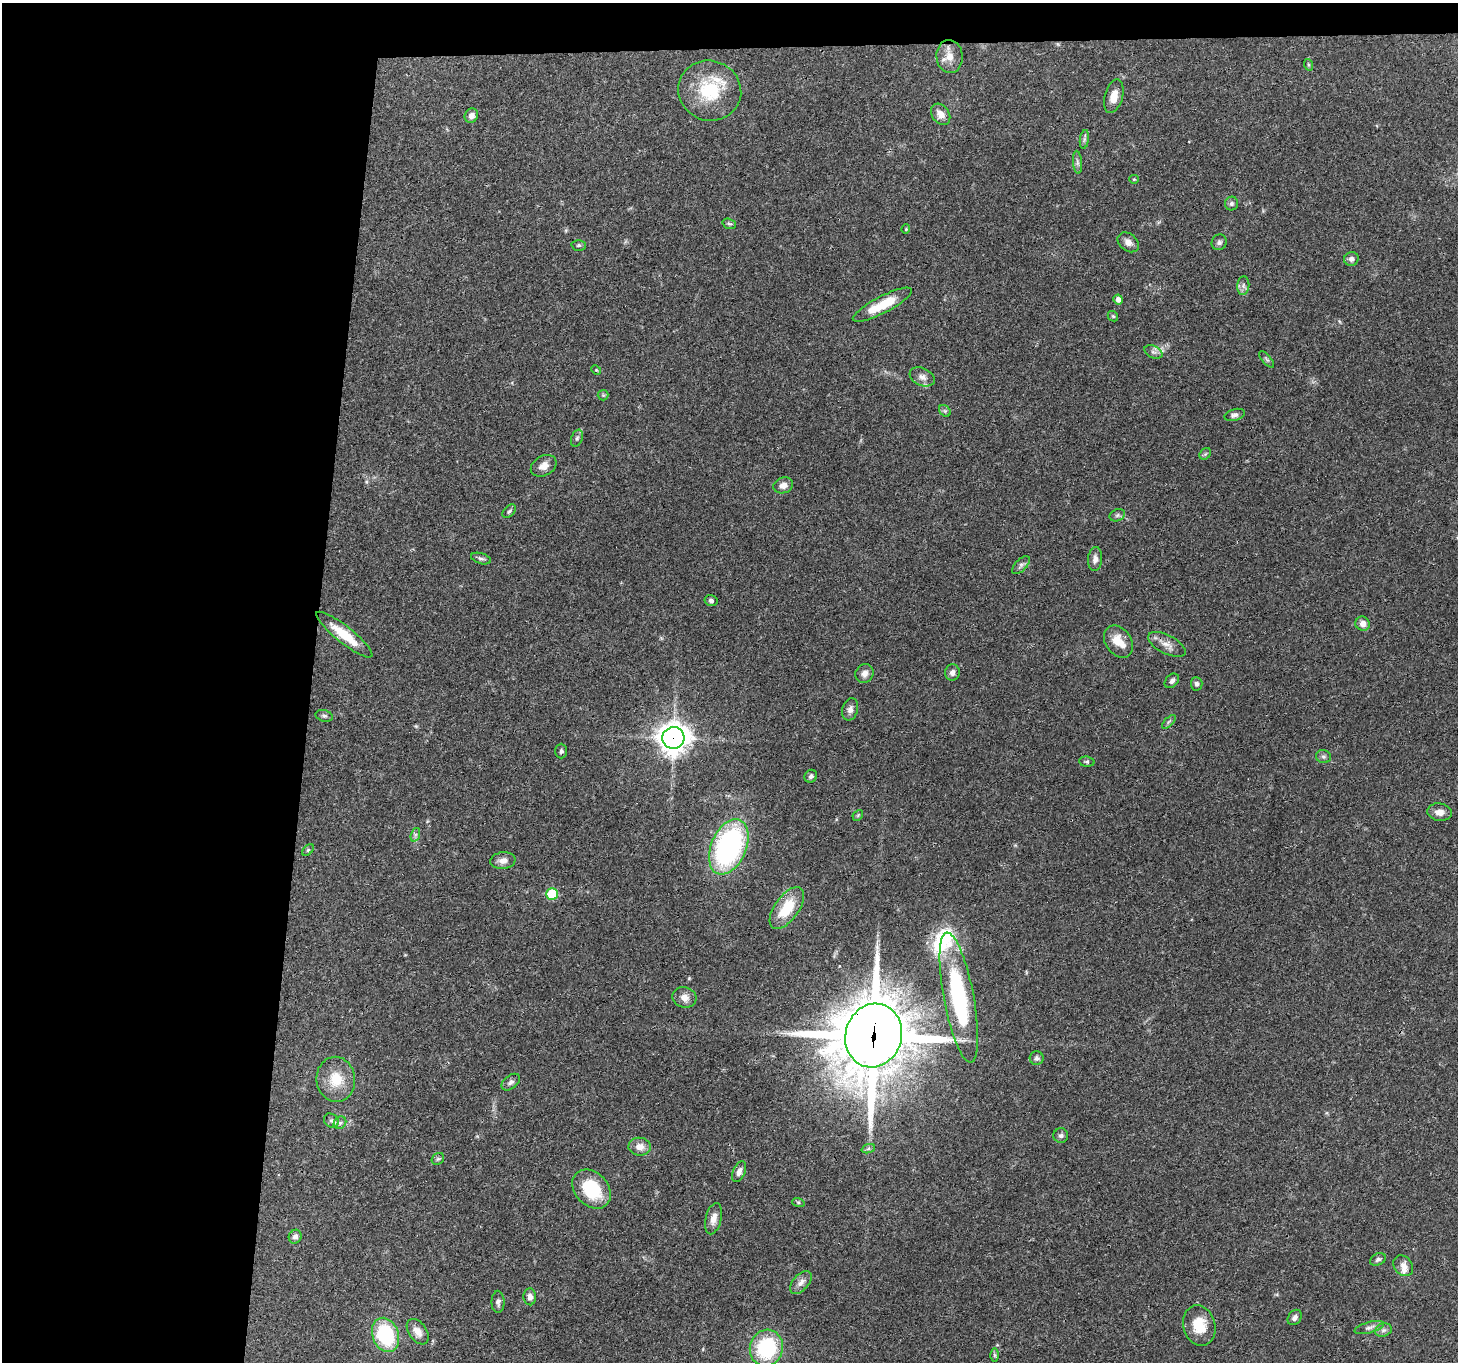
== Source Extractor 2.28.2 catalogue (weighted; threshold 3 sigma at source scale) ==
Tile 1 of 3 x 3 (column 1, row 1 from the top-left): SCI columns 6-1461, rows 2878-4237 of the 4380 x 4454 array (HDU 1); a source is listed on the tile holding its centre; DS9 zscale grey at full resolution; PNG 1460 x 1364 px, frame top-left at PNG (2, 3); each listed source drawn as its Kron ellipse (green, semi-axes under 4 px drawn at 4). Shown black and unused: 24% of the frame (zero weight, under 3 of 4 exposures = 6% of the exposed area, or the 3 px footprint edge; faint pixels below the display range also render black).
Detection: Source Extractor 2.28.2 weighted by HDU 2 'WHT'; one run over the whole footprint, this tile lists its part. Background 0.0815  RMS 0.0035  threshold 0.0158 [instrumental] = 3 sigma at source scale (4.5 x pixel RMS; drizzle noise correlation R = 1.50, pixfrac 1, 0.05/0.05 arcsec/px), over >= 5 px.
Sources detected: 96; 5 inside a brighter listed object's ellipse — not listed separately; the other 91 listed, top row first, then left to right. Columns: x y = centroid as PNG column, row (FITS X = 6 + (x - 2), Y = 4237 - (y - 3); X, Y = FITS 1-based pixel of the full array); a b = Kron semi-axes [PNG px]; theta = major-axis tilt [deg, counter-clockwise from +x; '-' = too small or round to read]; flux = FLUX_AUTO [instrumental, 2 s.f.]
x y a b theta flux
950 56 16 13 -84 4.5
1309 65 6 4 -71 0.42
710 91 32 30 -22 18
1114 96 17 9 75 3.8
941 114 11 8 -53 3
471 116 7 6 - 1.9
1084 139 9 4 82 0.78
1077 162 11 4 -85 1
1134 179 5 4 - 0.41
1231 204 7 6 - 0.83
729 224 7 5 -19 0.61
906 229 4 4 - 0.39
1128 242 12 8 -38 2.3
1219 242 8 7 - 1
579 245 7 5 1 0.64
1351 259 7 7 - 1.4
1243 286 9 6 85 1.2
1118 299 5 4 - 1.8
882 305 33 8 27 10
1113 316 6 4 -43 0.5
1153 352 9 6 -25 1.2
1267 360 10 4 -49 0.66
596 370 5 4 - 0.35
922 377 13 8 -23 2
603 395 5 5 - 0.51
945 411 6 5 - 0.66
1235 415 10 5 16 1.2
577 438 9 5 69 0.84
1205 454 6 5 - 0.52
544 466 13 9 30 3
783 485 10 8 16 2.3
509 511 8 5 45 0.68
1117 515 8 6 22 0.79
481 559 10 5 -16 0.9
1095 559 12 7 86 1.7
1021 565 11 5 45 1.1
711 601 6 5 - 0.98
1363 624 7 7 - 2.2
344 635 35 8 -38 9.6
1118 642 17 13 -55 5.3
1167 644 20 9 -27 3
952 672 8 7 - 1.6
864 674 10 9 - 1.9
1172 681 8 6 46 1
1197 684 7 6 - 0.93
850 709 11 8 74 1.7
324 716 9 5 -14 0.83
1169 722 9 3 45 0.65
673 738 11 11 - 470
561 751 7 6 - 0.77
1323 757 7 6 - 0.85
1087 762 8 5 -5 0.61
811 776 6 6 - 0.99
1439 812 12 8 -7 2.7
858 815 6 4 46 0.42
415 835 7 4 72 0.82
729 847 29 17 66 71
308 850 7 4 45 0.53
503 861 13 8 7 2
552 894 6 5 - 17
787 908 24 12 54 12
684 997 12 10 -14 2.6
959 997 66 15 -79 44
874 1035 32 28 73 2900
1037 1058 7 7 - 1
336 1079 22 19 -83 8.4
511 1082 10 6 38 1.2
331 1121 8 6 -41 1
340 1123 7 5 43 0.89
1061 1136 7 7 - 0.98
640 1147 11 9 -6 3.1
868 1149 7 4 19 0.65
438 1159 7 5 42 0.71
739 1172 11 6 68 1.6
592 1189 22 16 -46 17
798 1202 6 4 -18 0.49
713 1219 16 8 76 2.8
295 1237 7 6 - 1.2
1378 1259 8 5 26 0.93
1403 1266 11 9 -50 2.2
801 1282 14 8 48 1.9
530 1297 8 6 -87 1.5
498 1302 11 6 -90 1.3
1295 1317 8 6 53 1.2
1199 1326 20 16 -74 8.1
1369 1328 15 5 15 1.4
1383 1330 8 6 20 1.2
418 1332 14 9 -55 2.7
386 1335 17 13 -69 25
766 1348 18 16 73 27
994 1355 6 4 -89 0.53
Overlapping masked pixels (flux is a lower limit): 2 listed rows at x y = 673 738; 874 1035